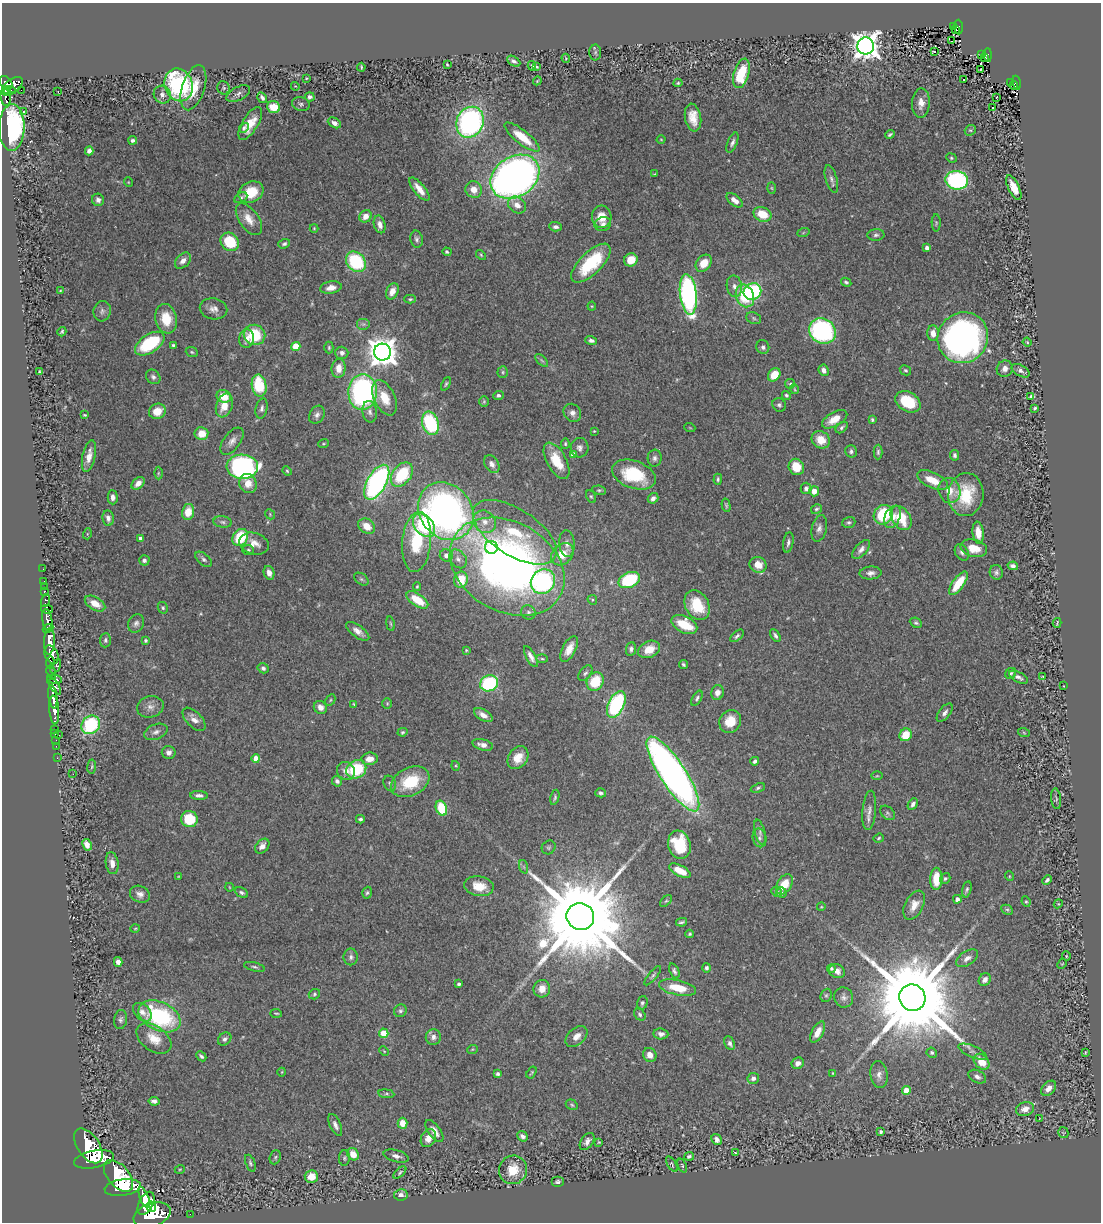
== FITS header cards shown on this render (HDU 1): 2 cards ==
NAXIS1  =                 1099
NAXIS2  =                 1220

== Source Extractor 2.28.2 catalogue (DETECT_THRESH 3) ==
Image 1099 x 1220 px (HDU 1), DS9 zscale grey, 1 PNG px = 1 image px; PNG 1103 x 1224 px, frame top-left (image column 1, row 1220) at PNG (2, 3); each listed source drawn as its Kron ellipse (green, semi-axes under 4 px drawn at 4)
Background 0.953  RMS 0.043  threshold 0.13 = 3 sigma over >= 5 px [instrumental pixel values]
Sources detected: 467; all 467 listed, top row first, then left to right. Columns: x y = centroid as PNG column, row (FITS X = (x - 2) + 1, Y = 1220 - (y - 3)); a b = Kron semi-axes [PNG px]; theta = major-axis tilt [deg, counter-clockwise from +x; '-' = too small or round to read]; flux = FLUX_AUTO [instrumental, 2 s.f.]
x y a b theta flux
953 27 3 3 - 15
959 27 7 3 -85 81
956 29 3 2 - 18
951 41 3 3 - 8.7
866 46 8 8 - 3600
595 52 8 6 89 6.3
934 52 4 3 - 79
982 54 3 3 - 17
988 55 6 4 -90 110
985 57 3 2 - 14
566 58 4 4 - 2.7
514 61 7 4 -29 8.3
447 64 3 2 - 3.2
532 66 5 3 - 4.3
361 67 4 2 - 3.3
537 67 3 2 - 2.9
981 69 3 2 - 2.6
741 73 15 7 74 100
306 78 4 3 - 2.7
963 80 3 3 - 28
537 81 4 3 - 2.4
6 83 7 5 -46 700
678 83 4 4 - 3.4
1011 83 3 3 - 12
1017 83 7 4 -81 98
13 85 11 6 32 950
179 85 17 14 -68 400
1014 85 4 2 - 21
295 86 4 3 - 2.4
193 88 23 11 72 79
223 88 7 6 - 5.3
10 90 6 3 -5 130
21 90 2 2 - 4.2
6 92 5 3 - 150
58 92 3 2 - 3
238 94 13 6 27 12
162 95 9 8 - 17
6 97 9 5 -81 220
310 97 5 4 - 9.2
997 97 3 2 - 1.4
262 98 6 4 -58 8.9
921 103 15 9 88 26
301 104 9 7 -18 8
273 107 7 5 -19 59
993 108 3 3 - 37
23 112 3 3 - 5.6
693 118 14 8 -80 40
470 122 16 13 66 650
250 123 19 7 59 49
334 123 7 5 -27 15
12 128 23 12 89 410
244 128 5 4 - 5.3
970 130 6 5 - 4.8
890 134 5 3 - 4.9
522 137 21 7 -39 75
661 139 4 3 - 2.2
133 140 4 3 - 6.9
732 143 11 5 67 9.7
89 151 4 4 - 11
951 158 5 4 - 4
655 174 3 2 - 2.7
515 177 26 20 33 1900
831 179 14 5 -75 11
957 180 11 9 -7 410
128 182 5 3 - 2.2
772 188 6 4 -88 2.7
1014 188 13 5 -64 38
419 189 14 5 -51 32
474 190 8 8 - 31
251 192 13 10 27 73
241 198 7 4 30 6.1
98 200 6 6 - 11
735 200 9 5 -39 20
517 205 10 7 -37 21
762 214 9 7 -24 62
366 216 7 5 41 25
602 217 11 10 - 38
249 219 18 9 -55 36
936 223 8 4 -89 4.4
380 224 9 5 -75 17
603 224 8 7 - 11
556 227 6 4 -4 9
314 228 4 4 - 3.1
803 233 6 4 20 4
876 235 8 6 3 7.9
417 239 8 6 -79 8.5
230 242 10 8 -50 120
284 244 6 4 19 6.7
927 248 4 4 - 15
447 252 4 3 - 4.9
481 255 6 3 -46 3.4
631 260 7 6 - 49
183 261 9 6 43 16
356 262 11 9 -46 230
591 263 25 11 44 160
704 263 9 7 52 41
846 282 5 4 - 5.3
734 286 11 7 -80 16
331 288 11 6 9 23
60 291 4 2 - 2
392 291 8 6 64 23
752 292 9 8 - 320
688 294 20 8 -83 730
745 296 12 9 -69 120
410 299 6 4 1 4.2
592 306 4 4 - 2.8
214 309 14 10 -11 21
102 311 10 8 76 12
754 318 7 5 -24 6.4
166 319 15 10 -79 68
363 324 7 6 - 7.7
822 331 14 12 -36 490
62 332 5 4 - 3.9
933 333 8 6 90 27
254 335 11 10 - 120
963 338 26 25 - 1100
247 339 9 7 84 20
591 340 6 4 -15 9.3
1027 342 4 3 - 2.6
150 344 16 9 33 180
173 345 3 3 - 4.3
296 346 4 4 - 96
763 347 7 6 - 9.6
329 348 6 4 90 4.8
192 352 6 4 -22 4.5
383 352 8 8 - 4500
342 353 6 6 - 11
542 360 8 4 -44 5.9
339 368 9 7 84 29
1005 369 8 7 - 15
824 370 6 5 - 14
905 370 6 4 -29 5.6
1021 371 10 5 -30 11
39 372 3 3 - 3.3
503 372 6 5 - 4.9
774 375 7 5 52 49
153 377 8 6 -44 9.2
446 384 7 4 65 4.7
790 384 5 4 - 4.3
259 386 11 7 -81 130
794 389 5 3 - 2.6
363 392 18 14 89 580
498 395 5 4 - 7.1
786 395 5 4 - 5.3
224 396 7 6 - 60
1031 396 4 3 - 4.3
385 398 19 10 -65 56
484 401 5 4 - 3.9
908 402 13 9 -30 120
779 405 7 6 - 7.3
224 406 12 8 70 43
262 408 10 6 77 10
1035 408 4 3 - 5.3
157 411 8 7 - 41
370 412 11 7 -81 12
572 413 9 8 - 16
85 415 4 3 - 3.3
317 415 9 7 60 12
835 419 14 7 30 45
872 420 4 3 - 5.3
430 423 12 8 -72 240
842 427 7 4 41 6.3
690 428 5 3 - 2.5
594 431 3 3 - 2.6
201 434 7 6 - 47
821 440 9 8 - 45
232 441 16 8 54 20
323 444 5 2 - 2.6
565 444 5 4 - 3.9
579 448 10 9 - 13
851 451 6 5 - 7.6
878 452 7 4 89 6.1
573 454 4 4 - 17
955 455 5 4 - 7
89 456 16 6 78 30
655 458 8 7 - 11
557 461 20 9 -61 72
492 464 10 7 -57 13
242 467 16 12 -3 760
796 467 8 7 - 69
287 471 5 3 - 3.6
158 473 6 4 89 4.7
402 475 13 9 53 160
634 475 23 13 -20 150
718 479 5 3 - 4.7
932 480 17 7 -25 50
377 482 19 9 60 670
138 483 7 5 44 22
248 484 10 8 -64 35
806 488 5 5 - 10
599 490 7 4 -7 5
814 491 5 5 - 26
949 491 13 11 -72 39
966 495 21 17 85 130
591 496 7 4 -62 4.5
113 497 7 5 -88 12
653 498 5 5 - 11
726 505 7 3 -76 4.3
816 509 6 4 31 4.9
446 511 31 26 -51 1300
188 512 8 6 79 47
270 514 5 4 - 3.5
883 515 10 9 - 160
892 517 12 7 64 26
108 518 8 5 -82 14
901 518 13 9 -56 86
223 522 9 5 -8 8.7
485 522 12 10 -43 28
849 522 6 5 - 5.7
424 525 13 9 -51 200
367 526 9 7 -36 40
819 528 13 7 77 16
515 532 47 23 -33 170
978 533 11 5 -83 37
87 534 5 3 - 2.9
240 537 9 7 57 120
140 538 4 3 - 8.3
417 542 30 14 85 140
788 543 10 5 80 8.9
254 544 15 10 -17 30
567 544 13 7 -86 17
491 547 6 6 - 76
974 548 13 8 -13 44
861 549 11 6 48 14
248 550 6 5 - 4.5
962 552 9 6 -60 9.7
562 554 12 9 44 52
446 555 6 6 - 15
204 559 10 5 -40 8.8
458 559 10 7 -51 14
144 560 5 5 - 8.6
758 565 9 7 -29 36
1013 566 5 4 - 9.7
507 567 61 45 -30 1900
43 569 2 2 - 17
996 572 7 6 - 8.3
269 573 7 5 -76 20
871 573 11 6 5 13
361 579 8 5 -36 6
461 580 8 6 78 70
629 580 11 7 25 200
44 581 2 2 - 16
543 581 13 11 49 400
958 583 14 5 55 77
44 587 3 2 - 33
417 587 4 3 - 3.4
44 591 3 3 - 71
417 600 12 6 -34 76
592 600 5 4 - 3.9
45 601 7 3 77 300
95 603 11 6 -30 40
697 605 16 11 -61 100
163 608 6 5 - 4.7
47 609 6 4 -14 370
528 612 7 7 - 9
47 620 11 5 -81 2100
136 623 9 7 61 11
916 623 6 4 -26 5.4
1057 623 5 2 - 2.8
390 624 7 3 -80 3.8
684 625 14 8 -26 86
48 628 5 3 - 930
358 631 14 6 -36 19
737 636 8 4 42 6.9
775 636 7 4 -59 7.2
105 640 7 5 86 7.4
146 640 4 4 - 5
49 641 13 5 87 4400
569 649 14 6 63 30
631 649 7 5 82 8.4
649 649 11 8 24 40
466 650 3 3 - 3.3
51 655 9 6 -66 1800
531 657 11 4 -62 16
542 659 6 4 -2 4.2
50 662 6 3 82 480
683 664 4 3 - 4.7
56 666 8 4 62 310
263 668 6 5 - 8.2
51 673 7 4 -73 810
585 673 9 5 51 7.5
1011 673 6 5 - 5
1018 677 10 5 -27 11
1043 677 4 2 - 2.5
54 679 7 4 -9 790
595 682 9 8 - 100
489 683 9 8 - 260
54 685 10 4 -55 820
1064 686 2 2 - 1.5
717 693 7 6 - 19
53 697 12 4 -82 2500
697 698 8 4 61 7
330 700 6 4 61 4.4
387 703 5 4 - 3.6
354 704 3 2 - 2.5
616 704 14 8 64 340
150 707 13 10 15 20
320 707 7 6 - 19
54 710 14 5 -86 2000
945 713 11 5 52 12
483 715 10 5 -31 23
194 719 14 7 -46 21
730 721 12 10 59 57
91 725 10 8 44 230
55 729 2 2 - 21
156 732 12 7 20 14
402 732 5 4 - 4.3
55 733 3 3 - 40
1024 733 6 3 -20 3.4
59 735 3 2 - 60
906 735 6 6 - 59
56 740 2 2 - 23
483 745 10 5 -14 20
56 746 2 2 - 16
169 752 7 6 - 14
57 758 2 2 - 14
256 758 4 4 - 47
518 758 12 9 55 40
370 759 8 6 7 29
755 761 4 3 - 7
92 766 7 4 83 4.5
456 766 5 3 - 3
356 769 10 9 - 160
346 771 9 8 - 23
73 774 3 2 - 2.8
673 774 44 13 -57 2000
877 776 6 4 1 3.2
337 781 5 5 - 7.8
410 782 20 14 27 120
390 783 8 6 -67 6.8
758 788 7 4 20 5.8
601 793 5 4 - 6.5
199 795 9 4 -3 11
555 797 8 4 77 5.6
1056 799 10 5 -83 6.4
913 804 6 4 61 10
441 808 7 5 -68 110
869 810 20 7 85 19
887 813 8 6 -41 6.4
189 819 8 8 - 93
360 819 4 3 - 5.8
760 832 13 5 -76 10
760 838 9 7 -76 12
879 838 5 4 - 3.8
87 845 6 4 -62 21
679 845 14 11 -73 120
262 846 8 6 47 15
549 847 7 6 - 5.9
112 863 11 6 -82 19
524 867 7 4 -71 5.3
680 871 12 5 -27 50
179 876 4 2 - 2.3
1009 876 5 3 - 2.4
945 878 6 5 - 5.5
936 879 11 6 89 60
1047 880 5 3 - 7.3
784 884 11 7 58 53
479 886 15 10 -9 45
229 887 4 2 - 2.2
967 889 8 4 76 6
241 892 7 4 -28 7.2
776 892 6 4 -24 7.2
367 893 6 4 72 5
781 893 5 5 - 9.2
140 894 10 8 -25 16
957 899 4 4 - 16
666 901 7 4 43 4.6
1026 902 5 4 - 4.1
1058 904 4 3 - 2.5
914 905 16 9 62 34
821 907 4 3 - 2.2
1007 910 6 4 -27 4.5
580 917 14 13 - 80000
681 922 5 3 - 5.4
135 928 5 3 - 2.5
690 934 4 3 - 4.1
1066 956 4 4 - 2.7
351 957 8 7 - 10
967 958 12 7 32 16
118 962 5 4 - 19
1062 964 5 4 - 3.2
254 967 11 4 -13 6.1
707 968 5 4 - 7.5
831 969 4 4 - 4.7
674 971 8 4 -68 7.5
837 971 8 7 - 16
653 976 12 4 51 6.9
985 980 7 5 54 14
459 984 3 3 - 8
678 988 19 7 -12 82
542 989 9 8 - 33
314 994 6 5 - 4.8
826 995 7 5 66 5.3
844 997 10 9 - 13
912 998 13 13 - 71000
642 1003 6 5 - 7.1
400 1011 6 6 - 7.1
142 1012 11 7 -43 17
276 1013 6 2 -5 3.2
640 1014 6 5 - 6.2
160 1016 22 14 -25 320
121 1019 9 6 81 8.5
818 1032 11 5 61 34
384 1033 5 4 - 75
661 1034 7 5 -5 11
576 1036 13 8 41 24
433 1037 8 7 - 13
154 1038 19 12 -36 50
225 1039 7 5 42 8.9
730 1043 7 5 -64 11
472 1050 5 3 - 2.7
384 1051 5 3 - 2.6
973 1052 15 5 -23 11
1085 1052 3 2 - 3
932 1053 5 5 - 5.6
650 1055 7 6 - 21
201 1056 5 3 - 6
982 1062 9 6 -47 52
798 1063 6 5 - 18
282 1072 4 3 - 2.3
531 1072 6 3 57 3.6
833 1073 3 2 - 2.2
498 1074 4 3 - 7.6
879 1075 13 8 -83 18
977 1077 9 6 -26 13
753 1078 6 5 - 12
1049 1088 9 6 44 21
906 1091 4 4 - 72
386 1094 8 4 -7 5.4
154 1101 5 4 - 9.7
572 1105 6 5 - 4.5
1025 1109 9 7 16 21
1039 1119 4 2 - 1.7
402 1123 5 5 - 37
335 1125 12 5 -66 13
434 1131 13 6 -53 21
881 1132 4 3 - 6.1
1063 1133 5 5 - 3.7
522 1136 6 4 -39 11
428 1138 9 7 60 25
717 1139 6 5 - 12
587 1141 9 6 54 14
599 1142 3 3 - 2.8
88 1146 19 11 -56 8000
735 1152 4 2 - 2.2
353 1154 6 5 - 38
396 1156 13 6 -14 14
689 1156 5 3 - 6
275 1157 7 5 68 5.4
344 1158 8 5 89 5.6
94 1159 20 8 11 7200
250 1163 9 5 -69 6.1
672 1164 8 4 -58 4.4
682 1166 7 3 -69 3.7
180 1169 5 3 - 2.7
513 1170 14 14 - 65
400 1172 8 4 43 3.8
118 1176 19 10 -49 10000
311 1176 6 6 - 41
558 1182 6 5 - 7.8
123 1187 18 8 8 8200
401 1195 7 5 10 11
144 1197 11 4 -69 2200
146 1203 12 7 63 4200
151 1207 5 5 - 1400
190 1214 2 2 - 10
152 1215 19 12 20 6900